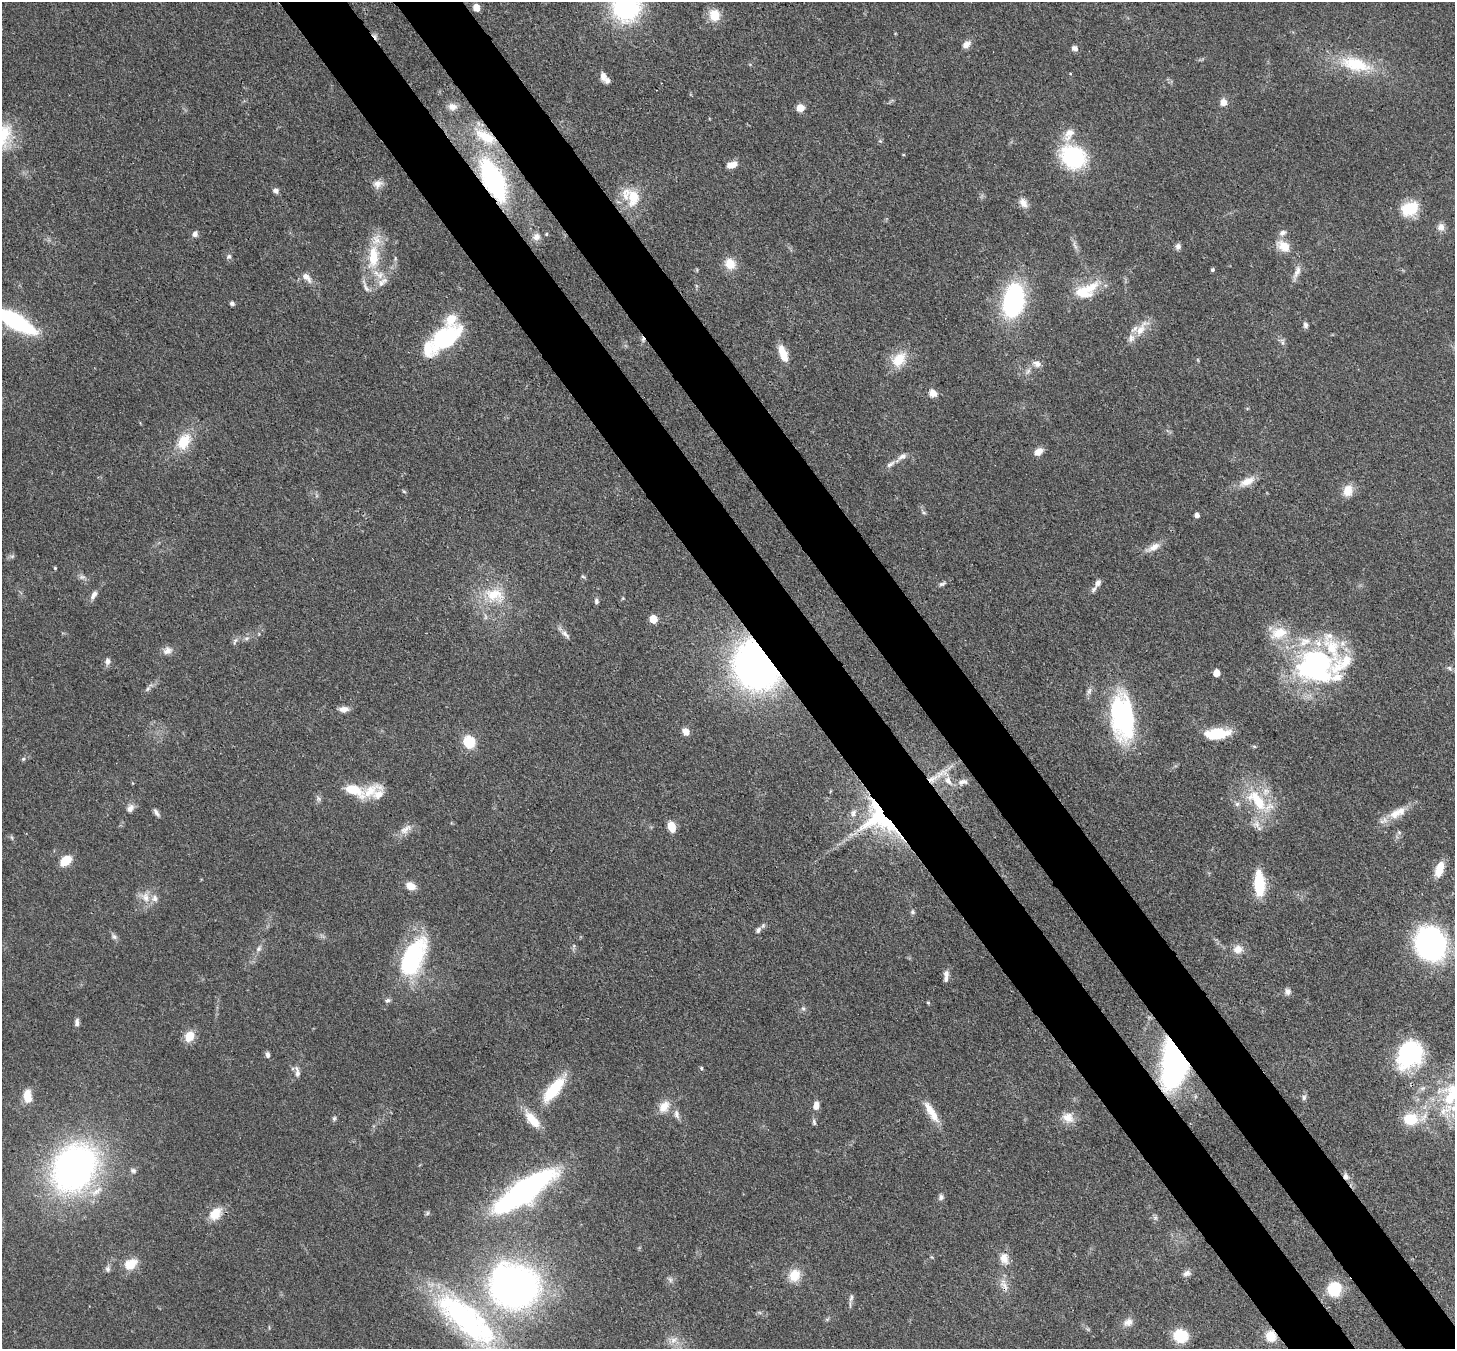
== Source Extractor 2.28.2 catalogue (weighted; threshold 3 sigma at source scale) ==
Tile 6 of 4 x 4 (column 2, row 2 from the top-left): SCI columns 1533-2985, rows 3040-4386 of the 5970 x 5942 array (HDU 1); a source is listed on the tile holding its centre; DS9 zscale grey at full resolution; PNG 1457 x 1351 px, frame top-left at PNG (2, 2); no overlay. Shown black and unused: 9% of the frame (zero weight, under 3 of 4 exposures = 7% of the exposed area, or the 3 px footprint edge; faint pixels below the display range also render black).
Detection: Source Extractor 2.28.2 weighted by HDU 2 'WHT'; one run over the whole footprint, this tile lists its part. Background 0.0754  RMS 0.0038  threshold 0.0172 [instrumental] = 3 sigma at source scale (4.5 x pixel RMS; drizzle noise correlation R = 1.50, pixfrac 1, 0.05/0.05 arcsec/px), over >= 5 px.
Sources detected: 183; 1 too faint to see at this stretch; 2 inside a brighter object's white glare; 2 cosmic-ray / hot-pixel residue — not listed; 23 inside a brighter listed object's ellipse — not listed separately; the other 155 listed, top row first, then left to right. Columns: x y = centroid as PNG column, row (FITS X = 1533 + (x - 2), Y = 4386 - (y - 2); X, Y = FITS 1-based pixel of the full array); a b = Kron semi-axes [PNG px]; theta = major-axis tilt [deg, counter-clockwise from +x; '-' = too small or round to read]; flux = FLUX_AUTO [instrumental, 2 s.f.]
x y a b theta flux
476 7 6 5 - 4.1
626 7 23 23 - 62
714 15 14 12 -85 6.9
966 44 10 7 38 2.4
1074 48 7 6 - 1.6
1355 64 44 19 -14 19
1070 73 4 3 - 0.29
603 76 10 7 -81 2.3
1223 102 7 7 - 3
452 107 11 9 -6 2.7
800 108 8 7 - 3.5
1069 133 16 10 40 4.4
3 135 34 20 75 15
485 136 32 14 -30 12
1073 157 23 19 -33 40
732 165 13 7 16 3.1
493 180 28 12 -65 86
378 184 12 10 37 2.5
276 191 7 6 - 1.3
633 197 22 15 88 10
1023 203 13 9 -58 2.8
1409 209 19 14 22 12
1441 227 10 9 - 2.2
195 234 8 6 71 1.4
537 237 9 9 - 2.5
1178 246 7 7 - 1.4
1284 246 18 12 -34 5.6
229 256 7 7 - 0.97
373 256 31 14 85 14
395 258 6 4 -73 0.52
730 264 13 11 -58 5.7
1212 270 4 4 - 0.59
1297 272 20 6 65 2.6
306 277 15 7 -45 2.9
382 282 18 8 37 3.4
366 288 15 6 -62 1.6
1083 292 26 18 3 11
1013 300 28 16 81 62
232 304 5 4 - 0.94
14 321 37 9 -29 72
1305 325 8 6 -87 1
1141 329 26 9 59 5.6
446 338 35 18 38 38
783 353 20 8 -70 5.9
899 359 20 14 51 9.1
1037 364 11 8 -19 2.3
933 393 10 8 -41 2.7
184 441 24 15 60 9.9
1038 452 11 7 36 2.9
902 456 14 7 30 2.1
890 464 14 6 34 1.8
1247 481 23 10 25 4.8
1348 490 14 11 79 4.9
404 491 6 4 -3 0.47
924 513 6 4 -19 0.57
1197 515 4 4 - 1.8
1153 547 21 8 27 3.4
55 568 4 4 - 0.42
583 577 6 4 -29 0.58
1098 583 9 6 60 1.6
942 584 10 5 19 0.96
494 594 28 17 -3 12
94 595 14 7 58 1.9
596 601 7 6 - 0.98
653 619 5 5 - 9.6
1279 633 25 16 19 9.3
565 634 13 6 -39 1.8
235 641 10 5 60 1
167 651 12 10 39 2.3
108 661 9 6 84 1.5
756 665 32 26 -57 210
1316 666 50 44 -8 76
1217 673 5 5 - 5.2
148 689 7 4 46 0.8
1089 691 11 6 74 1.4
344 709 12 7 2 2.3
1123 717 44 21 -82 62
686 732 9 6 -48 2.9
1215 734 21 12 13 12
469 742 11 10 - 11
23 759 5 5 - 0.59
942 773 23 10 17 5.3
963 782 15 8 11 2.3
354 790 26 11 -26 10
378 794 15 11 35 4.1
1257 800 38 16 -51 18
1237 804 6 5 - 0.99
130 808 11 8 60 2.1
1399 811 16 12 27 4.4
156 812 12 5 -61 1.2
879 819 49 35 -38 51
1256 824 12 10 -54 2.9
671 827 10 6 -75 6.1
405 829 19 9 36 3.1
1399 832 6 5 - 0.73
66 861 10 7 38 8.9
1439 869 16 8 73 6.9
1259 884 22 8 -87 22
411 886 10 8 -24 4.1
145 897 15 10 -81 4
913 912 7 5 -69 0.77
758 930 9 6 51 1.3
114 937 8 6 -39 1.1
1430 943 24 21 -60 100
259 949 9 6 49 1.2
1238 949 12 11 - 3.5
411 958 47 28 61 40
946 977 15 5 85 2.1
1288 991 9 7 88 1.6
387 1001 7 5 16 0.87
928 1003 4 4 - 0.45
803 1008 6 5 - 0.76
77 1022 10 5 88 1.3
189 1036 13 10 65 5.4
1409 1054 31 24 54 39
267 1055 7 5 -88 1.2
1175 1058 32 15 83 180
701 1068 5 4 - 0.51
297 1072 15 6 -84 1.6
553 1090 35 13 50 16
1452 1094 42 23 58 26
27 1096 13 8 -86 6.3
1304 1097 8 6 76 0.99
816 1105 8 6 81 3.1
664 1107 17 12 54 4.8
930 1110 24 10 -59 5.8
677 1114 13 7 -76 1.7
334 1118 6 5 - 0.75
1068 1118 16 13 -33 4.3
1410 1119 16 13 -2 12
532 1120 26 10 -49 7.6
814 1122 9 5 -75 0.82
74 1168 43 34 57 150
133 1170 7 7 - 1.1
1346 1176 9 7 -62 1.7
524 1191 44 13 35 150
941 1197 7 7 - 1.2
427 1213 6 4 88 0.62
215 1214 16 11 47 6.7
1155 1217 7 4 0 0.78
1004 1258 16 11 -74 4
131 1264 17 12 31 6.2
108 1269 8 6 -67 1.1
1187 1273 10 7 26 1.6
794 1275 16 13 59 6.3
670 1280 7 5 -60 1
514 1286 36 32 -17 200
1004 1286 16 7 -52 2.7
1334 1289 13 12 - 15
851 1298 11 5 82 1.2
466 1319 86 30 -40 86
1128 1322 13 9 30 2.6
1180 1336 13 12 - 12
1271 1336 12 11 - 6.3
673 1340 10 8 35 2.6
Overlapping masked pixels (flux is a lower limit): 8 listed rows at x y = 485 136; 493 180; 756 665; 879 819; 1175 1058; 1346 1176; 1004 1286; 1271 1336
Isophote crosses this tile's border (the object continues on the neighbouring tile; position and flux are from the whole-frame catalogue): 6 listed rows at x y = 626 7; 3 135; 14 321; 1452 1094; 74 1168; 466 1319